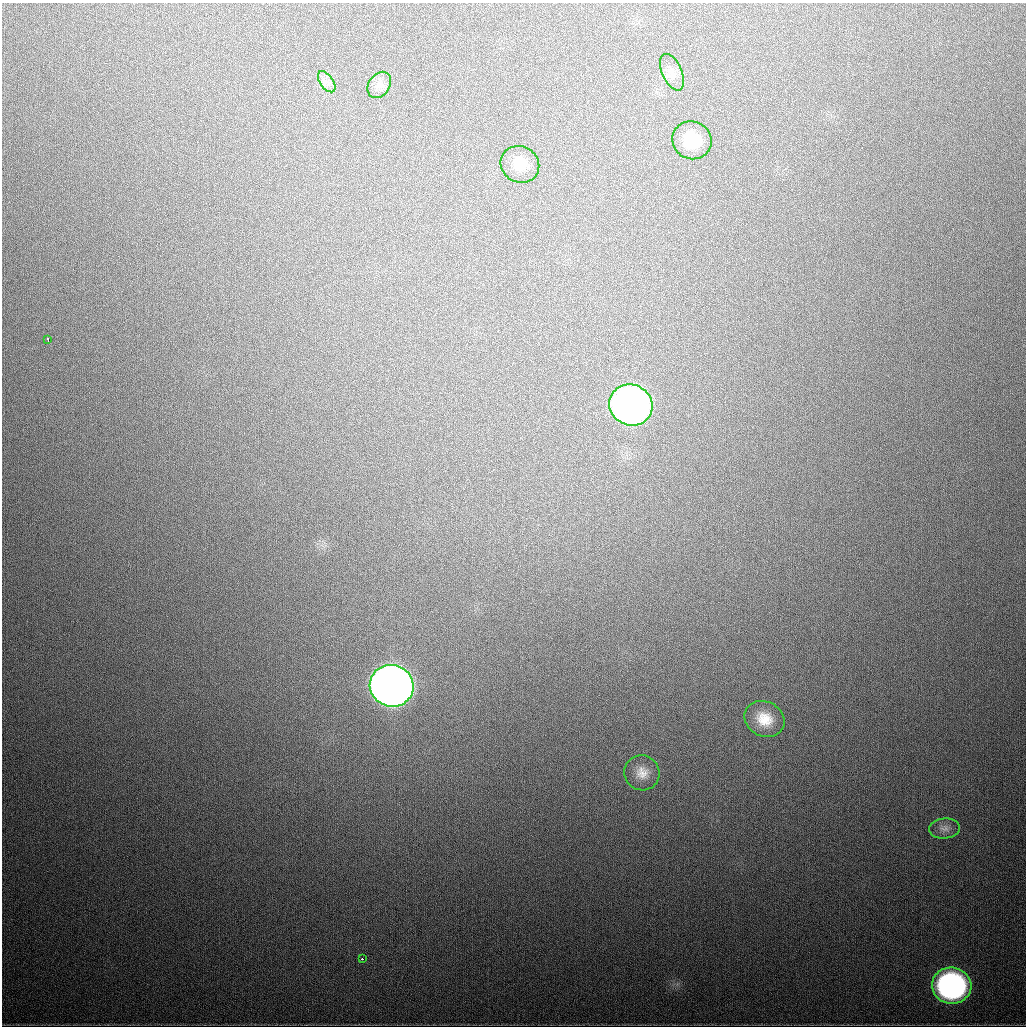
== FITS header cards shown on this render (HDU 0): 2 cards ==
NAXIS1  =                 1024
NAXIS2  =                 1024

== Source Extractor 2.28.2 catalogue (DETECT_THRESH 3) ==
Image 1024 x 1024 px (HDU 0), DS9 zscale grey, 1 PNG px = 1 image px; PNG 1028 x 1028 px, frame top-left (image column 1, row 1024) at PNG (2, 3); each listed source drawn as its Kron ellipse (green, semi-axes under 4 px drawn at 4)
Background 583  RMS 19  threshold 56.7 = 3 sigma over >= 5 px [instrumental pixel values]
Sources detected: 13; all 13 listed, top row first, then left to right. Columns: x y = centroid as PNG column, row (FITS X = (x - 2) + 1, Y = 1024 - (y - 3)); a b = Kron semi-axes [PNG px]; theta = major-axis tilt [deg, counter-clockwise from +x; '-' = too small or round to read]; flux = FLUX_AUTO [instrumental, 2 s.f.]
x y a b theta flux
672 72 20 10 -66 1.2e+04
327 82 12 6 -55 7.4e+03
379 85 14 10 55 1.0e+04
692 140 20 18 -30 3.9e+04
520 164 20 18 -33 2.3e+04
48 339 3 2 - 3.6e+03
631 405 22 20 -26 1.0e+06
392 686 22 21 - 2.3e+06
764 719 21 17 -27 3.1e+04
642 773 18 17 - 1.8e+04
944 828 15 10 5 9.7e+03
362 959 3 2 - 5.7e+03
952 986 20 18 -7 3.9e+05